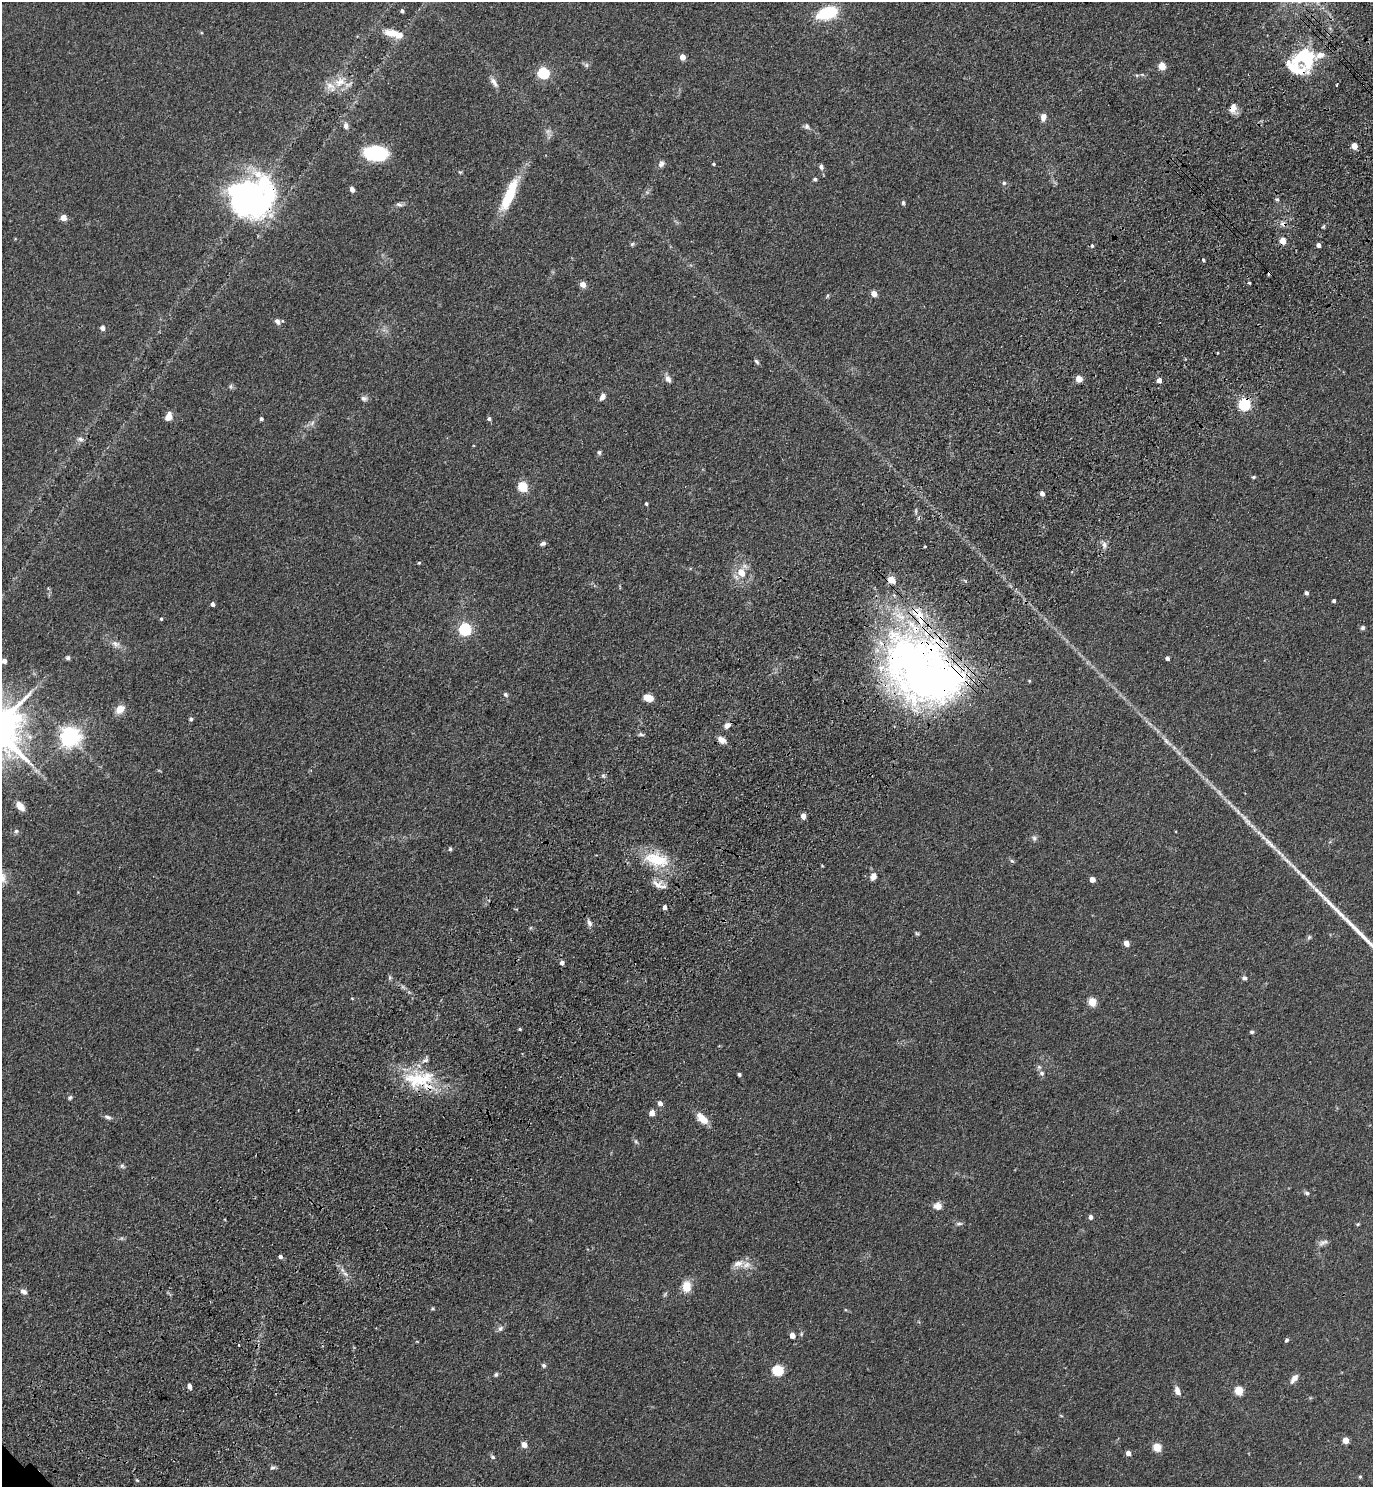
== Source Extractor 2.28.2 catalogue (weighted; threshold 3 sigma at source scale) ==
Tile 10 of 4 x 4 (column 2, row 3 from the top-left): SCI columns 1621-2991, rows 1576-3060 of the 6122 x 6121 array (HDU 1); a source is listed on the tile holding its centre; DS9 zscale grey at full resolution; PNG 1375 x 1489 px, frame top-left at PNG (2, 2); no overlay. Shown black and unused: <1% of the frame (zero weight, under 3 of 4 exposures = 6% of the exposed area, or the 3 px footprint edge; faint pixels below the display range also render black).
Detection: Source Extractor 2.28.2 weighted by HDU 2 'WHT'; one run over the whole footprint, this tile lists its part. Background 0.0746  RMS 0.0066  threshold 0.0298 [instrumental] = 3 sigma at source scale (4.5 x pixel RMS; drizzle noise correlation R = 1.50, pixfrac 1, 0.05/0.05 arcsec/px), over >= 5 px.
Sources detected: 165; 1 too faint to see at this stretch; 1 inside a brighter object's white glare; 2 cosmic-ray / hot-pixel residue — not listed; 11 inside a brighter listed object's ellipse — not listed separately; the other 150 listed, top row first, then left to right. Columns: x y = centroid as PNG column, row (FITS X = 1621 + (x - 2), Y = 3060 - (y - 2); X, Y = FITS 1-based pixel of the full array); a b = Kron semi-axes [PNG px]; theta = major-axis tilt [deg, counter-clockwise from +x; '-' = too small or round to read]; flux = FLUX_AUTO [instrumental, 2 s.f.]
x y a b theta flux
402 11 4 4 - 1.7
827 13 23 13 19 27
392 33 18 9 -10 9.2
682 57 4 4 - 7.4
1303 57 29 25 4 38
586 65 6 6 - 1.3
1162 66 5 5 - 16
543 73 6 5 - 68
340 82 15 11 13 9.3
494 82 15 6 -62 3.2
1337 84 3 2 - 0.67
1233 108 13 8 71 4.5
1043 117 9 7 79 3.4
346 126 8 6 -85 2.6
807 126 7 7 - 1.7
1354 146 5 4 - 8.7
375 153 17 11 -3 52
661 164 8 6 67 2.2
714 164 3 3 - 0.92
821 167 6 5 - 2
460 172 5 4 - 0.68
815 179 5 4 - 1.1
1004 183 6 5 - 1.2
352 189 5 4 - 2.8
509 195 42 10 67 27
252 198 44 40 15 180
1277 199 5 4 - 1
903 203 6 4 77 1
399 204 8 6 -15 1.6
63 218 4 4 - 8.3
1323 227 5 3 - 0.73
1283 241 5 4 - 11
632 244 6 5 - 0.97
1319 245 4 4 - 2.5
1092 246 5 4 - 1.1
1203 260 4 3 - 0.86
1249 283 4 3 - 0.7
583 284 5 4 - 6.8
874 293 4 4 - 7.5
827 296 6 3 71 0.8
277 321 9 6 -61 2.3
102 328 6 5 - 2.1
757 361 8 4 -48 1.2
668 379 9 7 -59 3
1079 379 4 4 - 9.2
1159 380 4 4 - 4.1
230 386 7 4 89 1.1
602 397 8 5 65 3.5
364 398 9 7 -14 2
1244 404 6 5 - 85
168 416 9 6 68 5.2
261 419 4 4 - 1.4
489 419 5 4 - 1.6
312 423 8 5 46 1.9
80 439 8 6 -19 2
599 452 6 5 - 1.1
1253 477 5 4 - 0.95
523 486 5 5 - 36
1042 494 4 4 - 3.6
646 504 4 3 - 1
543 543 7 5 20 1.7
1104 545 9 7 -75 2.8
925 546 3 3 - 0.67
419 563 4 3 - 0.76
741 572 8 7 - 8.3
1306 593 4 4 - 1.8
1334 601 4 3 - 1.3
212 604 4 4 - 2.2
161 619 4 4 - 0.76
1362 628 6 5 - 1.2
465 629 6 5 - 95
116 644 12 8 -20 3.6
68 658 5 5 - 1.4
1167 658 4 4 - 2.2
4 661 4 4 - 3.3
913 667 101 59 -73 310
505 694 6 5 - 1.4
648 698 9 6 -12 7.9
120 709 12 9 41 6.2
191 719 4 4 - 1.3
727 725 8 6 40 3.2
641 734 8 4 -23 1.3
70 737 7 7 - 320
722 740 10 7 -37 3.9
1166 741 10 5 -43 2.5
603 775 6 4 0 1.1
20 806 11 7 -48 5.4
803 816 5 4 - 4.6
1244 817 8 5 -28 2.2
16 831 5 5 - 1.3
1034 838 7 6 - 1.6
450 849 5 4 - 0.92
657 859 35 16 -18 25
1012 861 7 4 -43 0.98
873 876 9 7 55 3.5
1092 879 5 4 - 6
658 885 17 9 -36 5.2
664 907 4 4 - 3.1
589 923 9 6 -66 2.4
917 933 6 4 -29 0.85
1126 943 4 4 - 7.5
562 962 5 4 - 2.7
390 977 7 4 -90 1.1
1244 978 7 5 -4 1.4
1092 1002 5 5 - 21
520 1029 4 4 - 0.77
1252 1032 5 4 - 1.1
1042 1073 7 6 - 2
739 1074 4 3 - 1.4
419 1079 46 19 7 35
70 1097 6 4 62 1.1
660 1103 5 5 - 3.4
652 1113 5 4 - 5.9
108 1117 10 5 -15 1.9
702 1118 15 8 -45 9
636 1141 6 5 - 1
122 1166 6 5 - 1.3
1307 1193 7 5 -17 1.3
938 1206 10 9 - 4.1
1091 1217 5 4 - 2.6
959 1224 10 4 0 1.3
1358 1224 5 4 - 0.76
1323 1243 14 6 25 2.6
280 1257 5 4 - 1.9
738 1263 15 8 13 4.9
345 1274 9 3 -45 1.7
687 1286 12 9 85 9.1
23 1291 8 6 -35 2.9
665 1294 6 4 72 0.92
432 1309 5 3 - 0.71
500 1328 8 6 50 1.9
801 1334 6 4 72 0.89
792 1335 4 4 - 5.8
1287 1340 5 4 - 1.3
239 1345 3 2 - 0.58
544 1365 6 5 - 1.2
778 1370 6 5 - 50
496 1374 6 4 58 1.1
1294 1379 13 6 54 3.4
189 1386 6 4 -80 2.8
1239 1390 5 5 - 26
1177 1391 12 6 -68 3.7
1346 1440 4 4 - 8.4
524 1444 5 4 - 6.1
1157 1447 5 5 - 23
1128 1453 4 4 - 3.5
493 1457 7 4 -27 1.1
273 1467 8 6 28 1.4
1360 1477 4 3 - 0.77
137 1480 4 4 - 0.65
Overlapping masked pixels (flux is a lower limit): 6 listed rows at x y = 1233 108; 252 198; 1283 241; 1244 404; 913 667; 419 1079